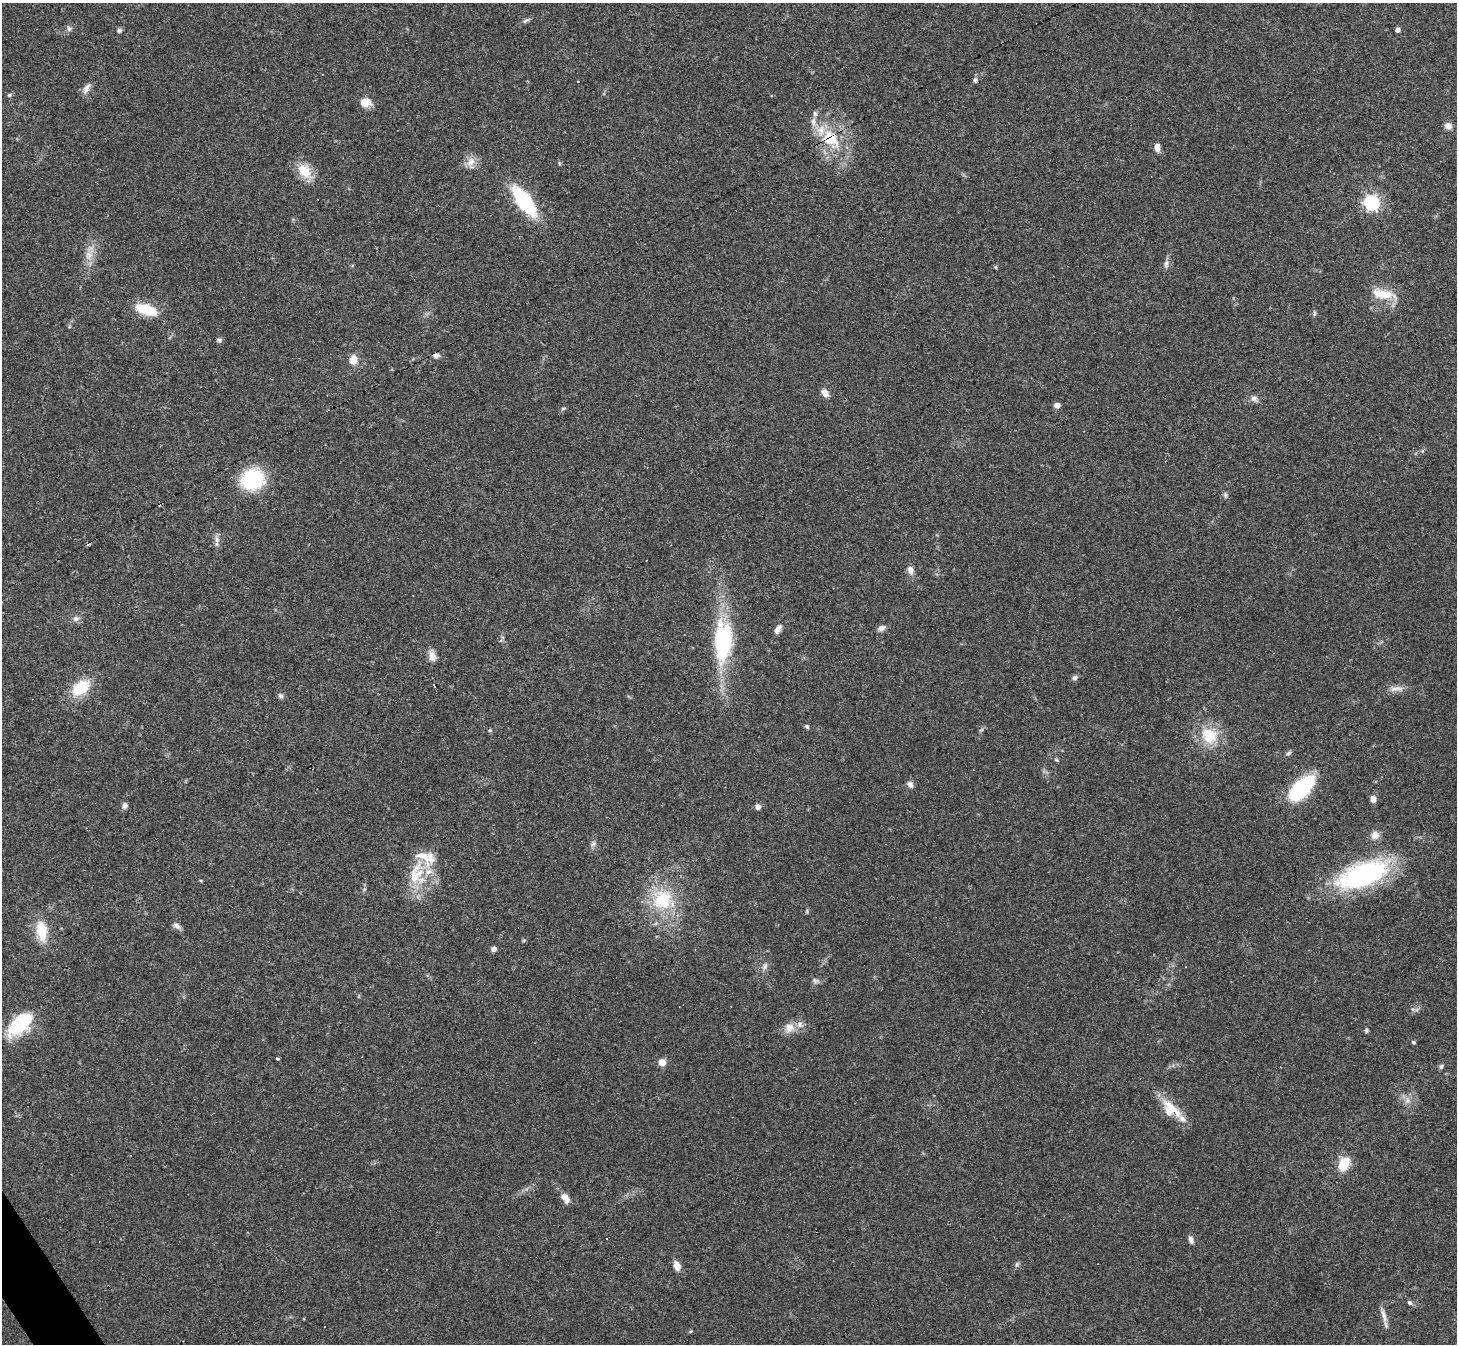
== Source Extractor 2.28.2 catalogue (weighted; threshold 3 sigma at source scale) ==
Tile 7 of 4 x 4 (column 3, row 2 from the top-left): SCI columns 2909-4363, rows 2837-4178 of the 5817 x 5809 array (HDU 1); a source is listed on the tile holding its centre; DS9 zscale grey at full resolution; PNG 1459 x 1346 px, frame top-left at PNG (2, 3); no overlay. Shown black and unused: <1% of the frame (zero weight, under 3 of 4 exposures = <1% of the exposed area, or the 3 px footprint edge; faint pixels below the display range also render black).
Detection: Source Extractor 2.28.2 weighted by HDU 2 'WHT'; one run over the whole footprint, this tile lists its part. Background 0.0539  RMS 0.0051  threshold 0.0229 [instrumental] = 3 sigma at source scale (4.5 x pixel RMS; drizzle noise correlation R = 1.50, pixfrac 1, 0.05/0.05 arcsec/px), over >= 5 px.
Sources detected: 101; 8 cosmic-ray / hot-pixel residue — not listed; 9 inside a brighter listed object's ellipse — not listed separately; the other 84 listed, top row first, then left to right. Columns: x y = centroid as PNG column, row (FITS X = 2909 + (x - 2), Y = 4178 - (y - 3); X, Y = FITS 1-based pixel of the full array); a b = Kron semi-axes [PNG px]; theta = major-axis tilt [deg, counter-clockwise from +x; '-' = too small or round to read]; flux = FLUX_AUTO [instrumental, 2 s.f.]
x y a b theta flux
526 20 12 5 34 1.3
69 29 8 7 - 1.5
119 30 6 5 - 1.2
1398 30 4 4 - 2.3
975 80 7 6 - 1.2
86 89 18 7 59 2.9
9 95 7 5 16 0.89
771 95 4 3 - 0.37
365 102 13 10 -4 5.4
1448 126 9 8 - 2.6
831 139 36 18 -49 23
1157 147 10 6 -85 3.3
471 162 17 11 76 4.7
559 163 6 4 -72 0.6
304 171 19 14 -54 11
524 201 26 11 -53 48
1371 202 7 6 - 130
89 255 14 11 80 5
1166 264 13 6 86 1.9
995 267 5 4 - 0.56
1383 294 30 11 -10 12
146 309 26 11 -19 15
1314 313 8 4 82 0.81
219 340 7 5 -11 1.1
436 355 8 5 15 2
353 360 12 10 76 4.9
825 393 9 7 -55 3.3
1254 398 10 8 -1 2.2
1057 405 5 4 - 3.9
563 409 7 4 29 0.8
252 479 20 17 20 42
1225 495 7 6 - 1.1
217 540 9 7 -90 2.2
910 570 9 7 -68 2.9
76 619 9 7 2 2.1
881 628 10 7 19 2.1
778 629 13 7 57 2.4
723 641 59 24 87 49
432 656 13 8 -74 4.2
1075 678 6 5 - 1.8
81 688 22 14 38 18
1396 689 21 7 3 3.6
281 696 7 6 - 1.4
807 726 6 5 - 0.89
490 730 5 5 - 0.76
981 730 6 4 19 0.75
1209 736 22 18 -49 17
1288 753 8 5 28 1
1056 760 6 4 -3 0.66
973 770 3 2 - 0.29
910 784 9 7 -60 1.9
1301 788 31 15 47 39
1373 799 8 6 -80 2.8
125 805 8 7 - 1.7
758 806 6 6 - 2.2
1375 835 11 10 - 3.6
593 844 9 6 71 1.5
1363 875 55 23 20 86
414 876 50 12 73 16
201 881 5 3 - 0.52
663 900 31 27 49 28
177 926 11 7 -34 2.1
41 930 25 13 -82 13
524 940 5 4 - 0.61
494 949 6 6 - 1.7
765 966 11 6 68 2.1
815 981 10 7 -15 1.6
1413 1009 7 4 -3 1
19 1025 26 13 42 36
789 1028 13 12 - 5.2
1366 1030 5 5 - 0.8
1413 1042 4 4 - 0.94
277 1059 3 3 - 2
662 1062 5 5 - 11
1441 1066 7 5 31 1.3
1407 1100 11 6 74 2.5
1172 1108 39 10 -41 11
1344 1164 15 10 62 11
565 1198 11 7 -54 5
1191 1240 10 5 -72 2.2
1017 1264 6 5 - 0.95
677 1266 11 7 -69 4.1
1410 1303 6 5 - 1.2
1384 1316 20 6 -72 3.6
Overlapping masked pixels (flux is a lower limit): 1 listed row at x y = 831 139